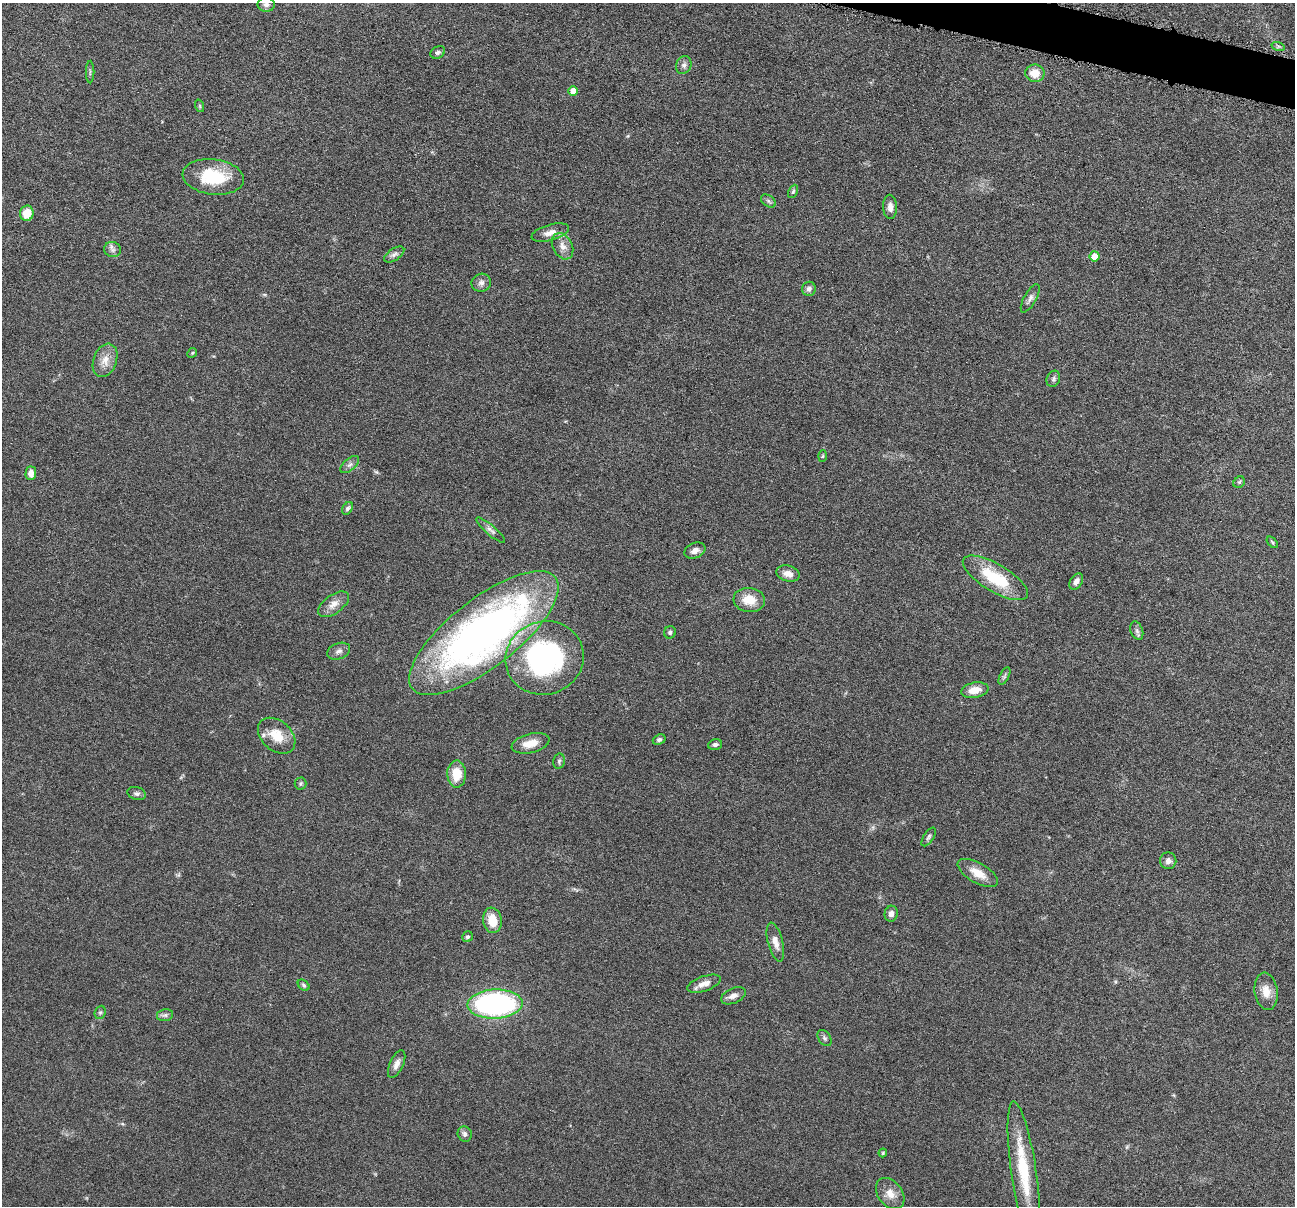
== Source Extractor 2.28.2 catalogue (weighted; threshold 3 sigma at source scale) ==
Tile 10 of 4 x 4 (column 2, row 3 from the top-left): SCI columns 1299-2591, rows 1459-2662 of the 5183 x 5199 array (HDU 1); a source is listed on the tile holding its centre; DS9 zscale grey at full resolution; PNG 1297 x 1208 px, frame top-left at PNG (2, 3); each listed source drawn as its Kron ellipse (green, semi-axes under 4 px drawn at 4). Shown black and unused: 1% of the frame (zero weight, under 4 of 8 exposures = <1% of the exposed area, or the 3 px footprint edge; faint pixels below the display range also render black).
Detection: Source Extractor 2.28.2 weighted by HDU 2 'WHT'; one run over the whole footprint, this tile lists its part. Background 0.0372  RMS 0.0038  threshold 0.0156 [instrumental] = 3 sigma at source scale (4.09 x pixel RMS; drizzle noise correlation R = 1.36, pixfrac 0.8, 0.05/0.05 arcsec/px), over >= 5 px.
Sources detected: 72; all 72 listed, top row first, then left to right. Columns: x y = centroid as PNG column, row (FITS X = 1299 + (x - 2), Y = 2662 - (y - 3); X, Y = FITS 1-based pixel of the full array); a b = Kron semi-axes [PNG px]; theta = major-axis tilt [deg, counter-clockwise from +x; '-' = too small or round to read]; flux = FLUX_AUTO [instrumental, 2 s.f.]
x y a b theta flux
266 5 8 7 - 1.3
1278 46 7 4 -18 0.55
438 52 8 5 30 0.89
684 65 9 7 64 1.3
90 72 11 2 90 0.54
1035 73 9 8 - 5.1
573 91 5 5 - 4.7
200 106 6 4 -72 0.42
213 177 31 17 -7 17
793 191 7 4 63 0.57
768 201 8 5 -37 0.79
890 207 12 7 -89 2.2
27 213 8 7 - 5.8
550 233 19 8 16 3.1
562 246 14 9 -62 2.7
113 250 8 7 - 1.3
394 254 11 6 34 1.3
1095 256 5 5 - 4.5
481 283 9 9 - 1.5
809 289 7 6 - 1.1
1030 298 16 6 61 1.6
192 353 5 4 - 0.42
105 360 17 11 70 4
1053 379 8 6 67 0.9
823 456 6 4 87 0.42
350 465 11 6 41 1.2
31 473 7 5 89 2.6
1239 482 6 5 - 0.53
348 508 7 4 56 0.86
490 530 18 5 -41 1.5
1272 542 7 3 -46 0.45
695 550 11 7 23 2.2
788 574 12 8 -15 3
995 578 37 13 -31 18
1076 581 9 6 57 1.8
749 600 16 12 -6 6.3
334 604 17 9 36 3
1137 631 9 6 -71 1.1
670 632 6 6 - 0.85
484 633 91 34 38 200
339 651 12 7 21 1.5
545 658 39 36 19 70
1004 676 9 4 63 0.71
975 690 14 7 10 3.9
277 736 21 15 -41 7.5
659 740 6 5 - 0.89
531 743 19 9 14 4.8
715 744 7 5 16 1.1
559 761 8 5 78 0.7
457 774 13 9 -89 6.8
300 784 6 6 - 0.63
137 794 9 6 -16 1.1
929 837 10 5 57 0.85
1168 861 8 8 - 1.5
978 873 22 10 -30 5.4
891 914 8 6 77 1.6
492 920 13 9 -81 6.6
467 937 6 5 - 0.64
775 942 20 7 -76 3.1
704 984 17 7 19 2.8
304 985 6 4 -42 0.63
1266 991 18 11 -82 4.3
733 996 13 7 23 2
495 1004 27 14 2 72
100 1012 7 5 68 0.66
165 1015 8 6 10 1
824 1038 9 6 -54 0.9
397 1064 15 6 65 2.1
465 1134 8 7 - 1.3
883 1153 4 4 - 0.41
1024 1173 72 12 -82 19
890 1193 17 12 -52 4